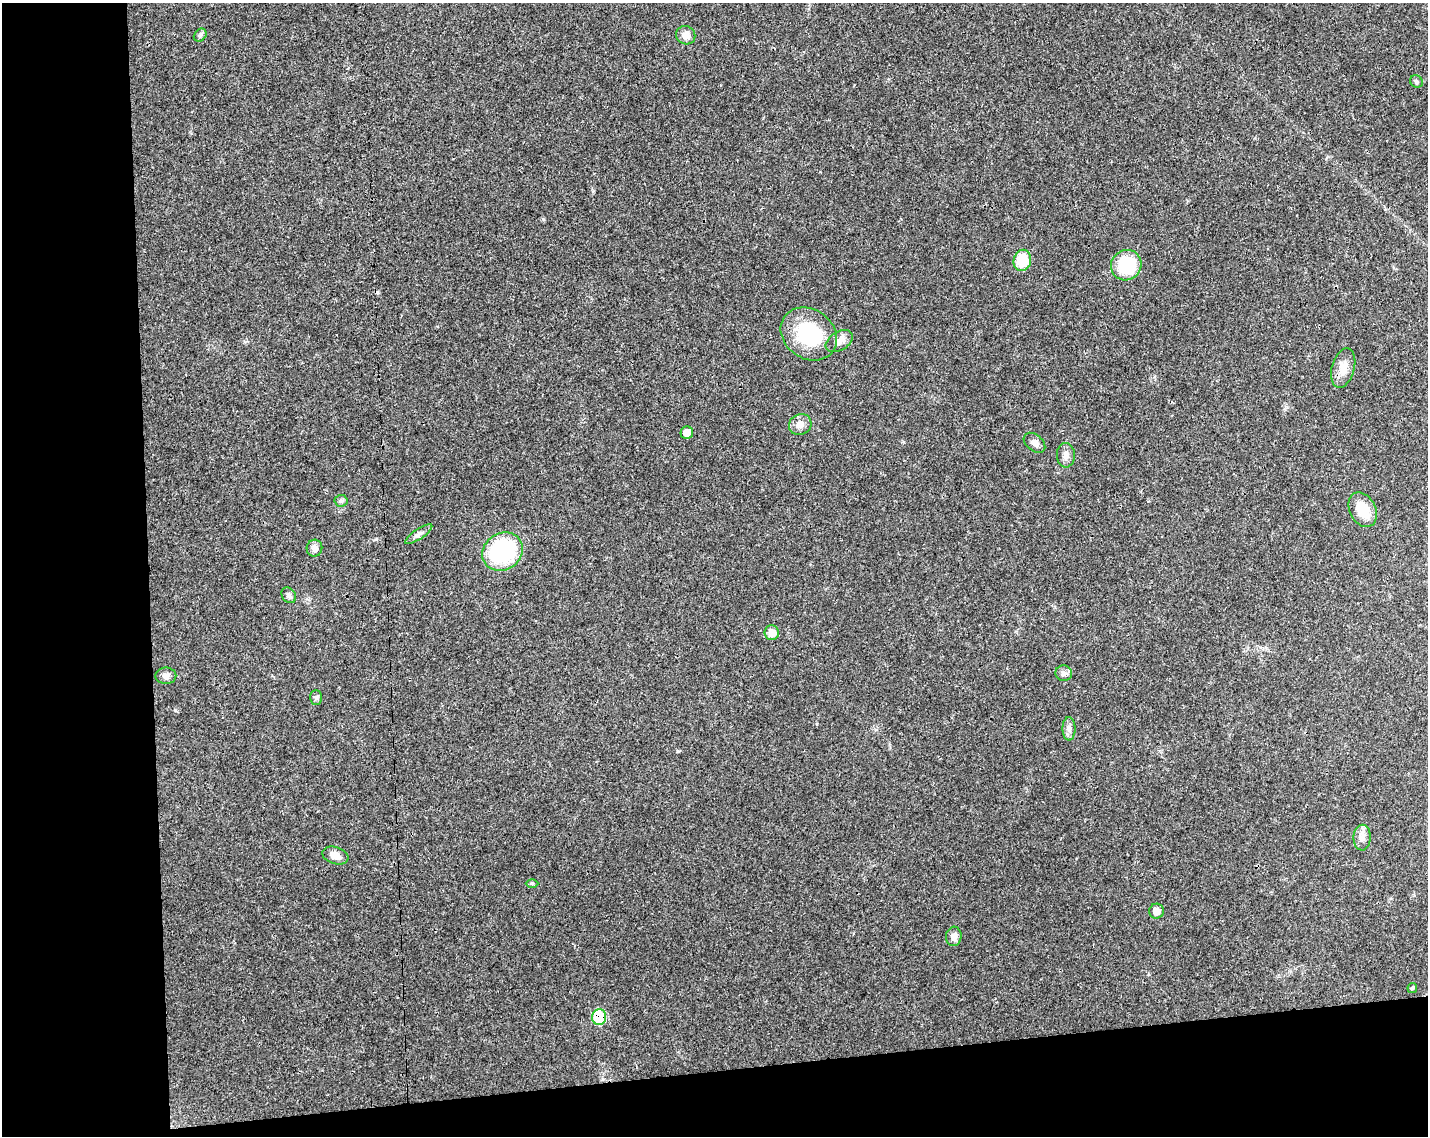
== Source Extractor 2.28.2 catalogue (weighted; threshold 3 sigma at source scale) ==
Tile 10 of 3 x 4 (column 1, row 4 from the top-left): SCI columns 57-1482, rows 56-1189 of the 4348 x 4649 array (HDU 1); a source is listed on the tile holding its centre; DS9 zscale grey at full resolution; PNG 1430 x 1138 px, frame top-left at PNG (2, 3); each listed source drawn as its Kron ellipse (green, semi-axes under 4 px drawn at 4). Shown black and unused: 16% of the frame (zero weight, under 3 of 4 exposures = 5% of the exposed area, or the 3 px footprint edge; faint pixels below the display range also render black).
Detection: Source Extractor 2.28.2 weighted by HDU 2 'WHT'; one run over the whole footprint, this tile lists its part. Background 0.025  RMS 0.0029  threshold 0.013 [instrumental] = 3 sigma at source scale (4.5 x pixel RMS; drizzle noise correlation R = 1.50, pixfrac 1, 0.0396/0.0396 arcsec/px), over >= 5 px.
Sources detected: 31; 1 inside a brighter listed object's ellipse — not listed separately; the other 30 listed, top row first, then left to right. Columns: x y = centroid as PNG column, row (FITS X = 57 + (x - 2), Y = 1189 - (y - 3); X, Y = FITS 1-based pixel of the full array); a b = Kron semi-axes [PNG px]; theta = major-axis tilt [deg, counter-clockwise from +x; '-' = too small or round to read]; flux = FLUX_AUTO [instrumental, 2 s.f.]
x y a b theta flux
200 35 7 5 46 0.65
686 35 10 9 - 2.1
1416 81 7 6 - 0.56
1022 260 10 8 77 7.8
1126 265 16 15 - 13
809 334 30 24 -36 19
839 341 15 9 32 2.2
1343 368 20 11 75 3.5
800 424 11 10 - 1.8
687 433 6 6 - 2.7
1034 443 12 8 -40 1.4
1066 455 12 9 -89 1.7
341 501 6 6 - 0.66
1363 510 18 13 -63 6.4
419 534 16 5 34 1.2
314 548 8 7 - 1.6
503 552 21 18 35 26
289 595 8 6 -50 0.98
772 633 7 7 - 2.7
1064 673 8 8 - 1.1
166 676 10 8 0 1.2
316 697 7 6 - 0.64
1069 729 12 6 -90 1.3
1362 838 13 8 88 2.2
335 856 13 8 -16 2.5
532 883 6 4 0 0.38
1156 911 7 7 - 2.3
954 936 10 8 84 1.8
1412 988 5 4 - 0.35
599 1017 8 7 - 15
Overlapping masked pixels (flux is a lower limit): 1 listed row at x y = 599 1017
Unlisted compact peaks at least as high as the median listed source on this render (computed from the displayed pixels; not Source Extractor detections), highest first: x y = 175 710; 678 751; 376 539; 593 191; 817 724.